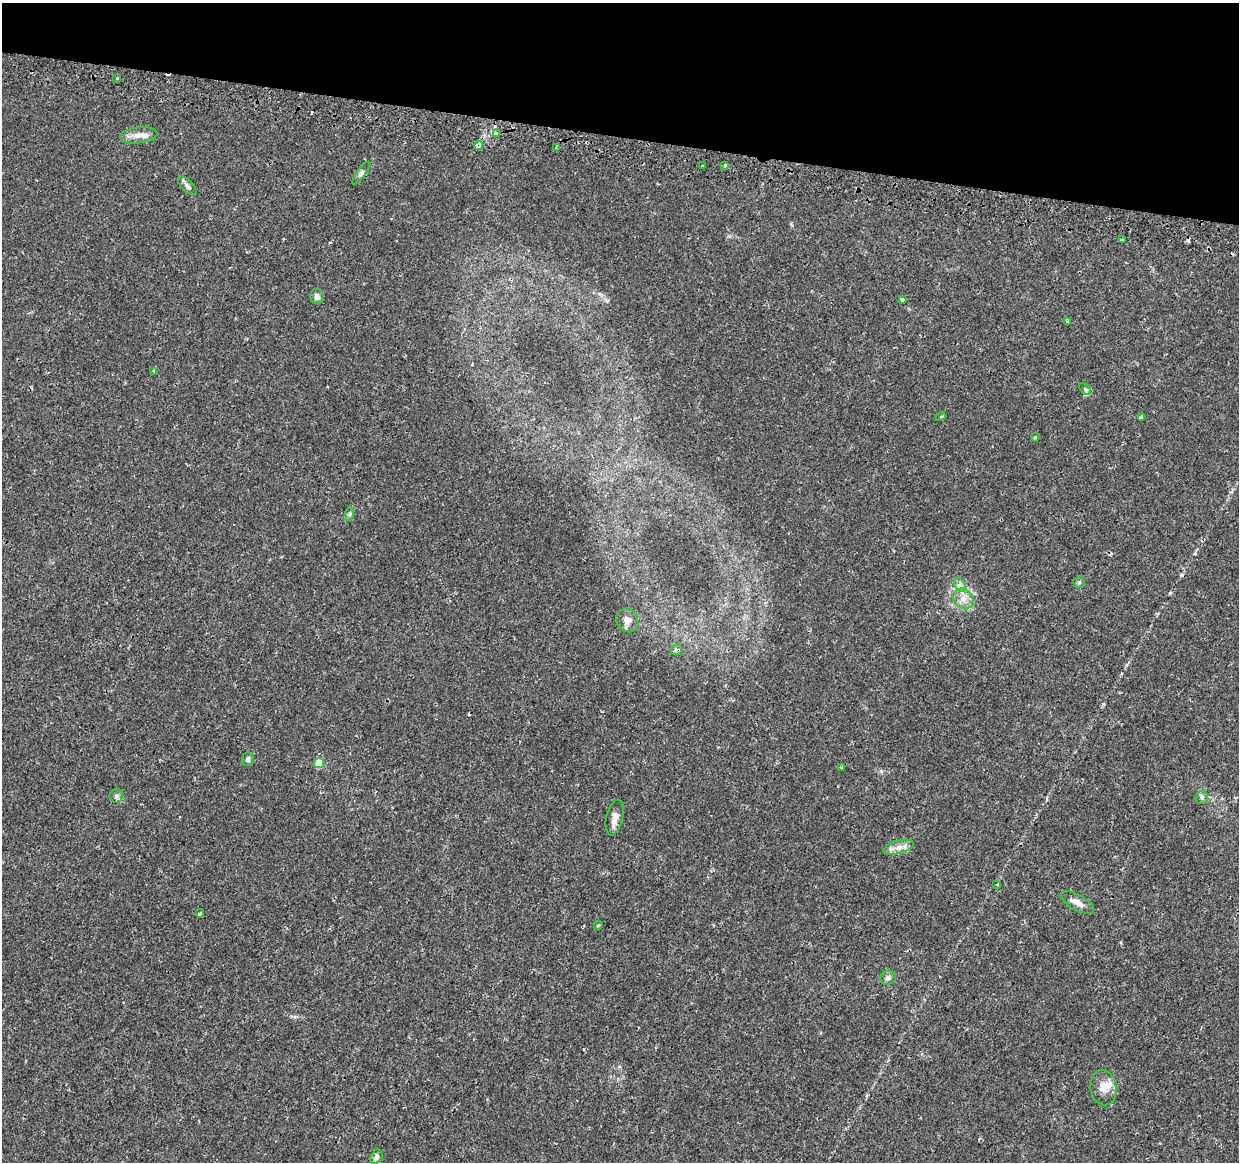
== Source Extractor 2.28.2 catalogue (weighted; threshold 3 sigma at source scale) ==
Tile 2 of 4 x 4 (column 2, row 1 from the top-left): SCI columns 1274-2510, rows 3748-4907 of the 5030 x 5234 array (HDU 1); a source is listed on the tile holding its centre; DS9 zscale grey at full resolution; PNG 1241 x 1164 px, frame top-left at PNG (2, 3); each listed source drawn as its Kron ellipse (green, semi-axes under 4 px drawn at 4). Shown black and unused: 12% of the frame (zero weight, under 2 of 3 exposures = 3% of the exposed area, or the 3 px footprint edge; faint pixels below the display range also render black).
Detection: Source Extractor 2.28.2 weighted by HDU 2 'WHT'; one run over the whole footprint, this tile lists its part. Background 0.00595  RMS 0.0021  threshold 0.00939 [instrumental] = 3 sigma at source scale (4.5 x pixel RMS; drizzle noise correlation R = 1.50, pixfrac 1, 0.0396/0.0396 arcsec/px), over >= 5 px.
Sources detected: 45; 6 cosmic-ray / hot-pixel residue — neither listed nor drawn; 1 inside a brighter listed object's ellipse — not listed separately; the other 38 listed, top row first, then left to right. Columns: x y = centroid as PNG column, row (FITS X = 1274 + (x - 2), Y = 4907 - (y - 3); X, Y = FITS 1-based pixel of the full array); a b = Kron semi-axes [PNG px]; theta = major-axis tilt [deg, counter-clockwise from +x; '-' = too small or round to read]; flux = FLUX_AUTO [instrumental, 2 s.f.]
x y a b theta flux
117 78 3 3 - 0.34
496 133 4 3 - 4.2
139 135 19 8 6 1.9
479 145 4 3 - 2.1
556 148 4 3 - 0.3
725 165 4 4 - 0.37
702 166 3 2 - 0.21
361 173 13 4 53 0.57
187 186 12 5 -46 0.66
1122 239 3 3 - 0.38
317 296 8 6 -74 0.86
902 299 4 3 - 0.57
1067 322 3 3 - 0.21
154 371 3 3 - 0.41
1085 389 7 4 -46 0.36
941 416 5 3 - 0.21
1141 417 4 4 - 0.3
1035 437 4 3 - 0.24
350 514 7 4 88 0.43
1079 582 6 5 - 0.29
960 585 8 5 -55 0.59
963 599 11 9 -35 1.7
627 620 12 10 -57 1.5
676 650 6 5 - 0.73
248 759 7 6 - 0.48
319 763 5 5 - 4.7
842 767 3 3 - 0.37
116 796 7 6 - 0.57
1202 797 7 6 - 0.52
615 817 18 8 77 1.5
899 847 16 6 15 1.4
997 884 4 2 - 0.15
1077 902 19 7 -30 1.6
200 913 4 3 - 0.33
598 925 4 3 - 0.24
888 978 8 7 - 0.67
1103 1088 18 13 -81 2.4
376 1157 8 5 60 0.81
Overlapping masked pixels (flux is a lower limit): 2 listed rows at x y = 479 145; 676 650